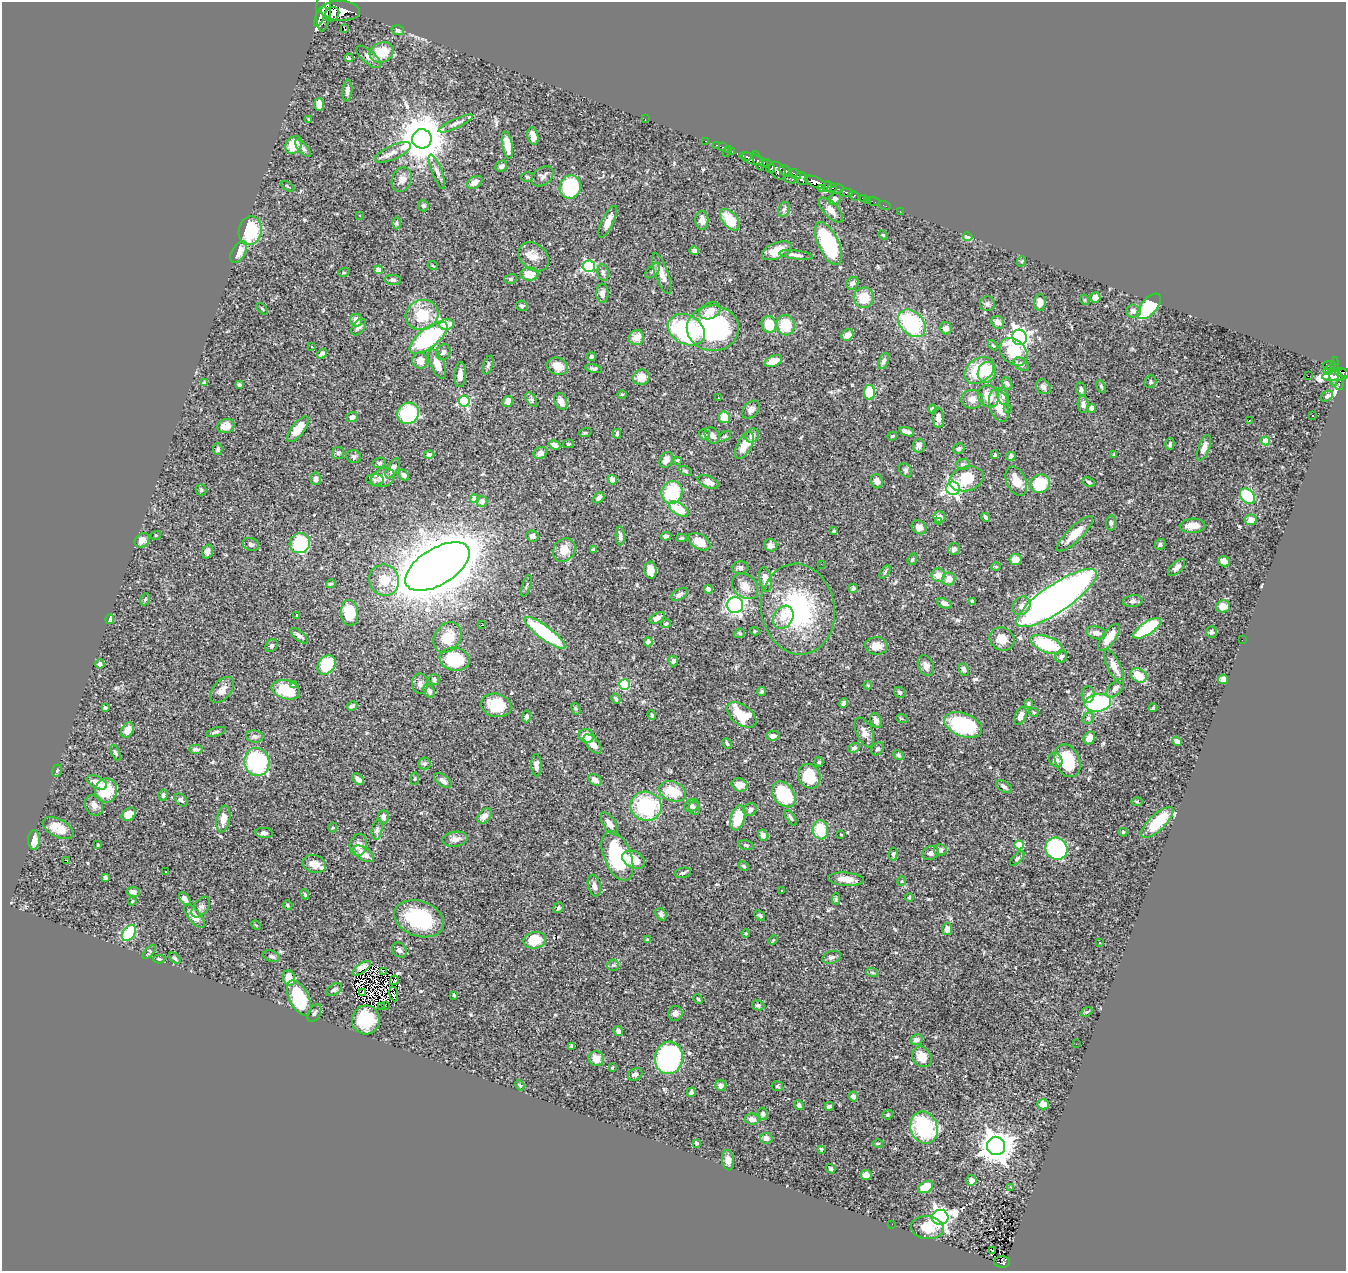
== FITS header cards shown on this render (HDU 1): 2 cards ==
NAXIS1  =                 1344
NAXIS2  =                 1269

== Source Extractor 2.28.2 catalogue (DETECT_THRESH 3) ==
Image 1344 x 1269 px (HDU 1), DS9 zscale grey, 1 PNG px = 1 image px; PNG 1348 x 1273 px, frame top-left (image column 1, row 1269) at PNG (2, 2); each listed source drawn as its Kron ellipse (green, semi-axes under 4 px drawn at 4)
Background 0.699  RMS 0.023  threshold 0.0698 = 3 sigma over >= 5 px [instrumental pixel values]
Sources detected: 522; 2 with non-positive FLUX_AUTO (blend fragments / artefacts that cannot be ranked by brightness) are neither listed nor drawn; of the other 520, the 500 brightest by FLUX_AUTO listed and drawn (20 fainter detections omitted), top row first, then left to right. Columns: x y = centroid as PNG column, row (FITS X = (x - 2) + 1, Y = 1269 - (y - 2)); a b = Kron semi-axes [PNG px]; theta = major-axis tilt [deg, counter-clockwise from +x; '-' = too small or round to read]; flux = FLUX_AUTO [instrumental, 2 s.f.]
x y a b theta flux
324 8 24 7 86 1600
340 11 19 10 -3 2100
332 14 8 6 43 800
320 16 11 3 66 520
344 28 2 2 - 1.6
398 30 6 4 -18 3.3
382 52 12 9 25 38
368 57 15 6 -41 8
349 58 4 4 - 2
347 91 11 5 85 5.5
319 104 6 5 - 14
309 119 3 3 - 1.4
645 119 2 2 - 65
456 123 18 5 25 8.5
533 136 9 5 -79 11
422 139 10 9 - 6200
706 141 3 2 - 14
294 145 9 7 57 27
507 145 14 5 -79 22
716 145 3 2 - 17
722 147 4 3 - 20
303 148 11 4 -48 3.7
728 149 2 2 - 7.2
393 152 19 7 25 11
726 152 3 2 - 8.6
732 152 3 2 - 10
747 157 5 3 - 170
751 159 12 5 -18 570
758 161 10 4 -67 150
763 162 4 3 - 150
767 164 4 4 - 130
501 166 6 5 - 4.3
771 169 4 3 - 94
777 171 10 7 -53 280
786 171 7 5 -39 460
437 172 18 5 -68 6.5
795 174 6 4 -29 200
543 176 12 8 37 6.6
527 177 6 5 - 2.1
790 179 7 3 -6 100
801 179 6 6 - 510
402 180 12 9 68 11
475 182 8 5 32 9.2
815 182 11 5 -24 1000
288 186 7 2 -31 1.5
570 187 12 10 72 110
827 187 5 3 - 230
832 188 5 3 - 160
821 189 3 3 - 68
837 189 6 4 14 160
846 193 6 4 -10 150
854 196 6 3 -37 110
863 198 3 3 - 27
835 199 7 5 41 5.1
867 200 2 2 - 7.5
874 202 6 2 -19 8.3
423 206 5 5 - 3.8
885 206 6 2 -18 13
784 209 8 5 67 4
831 210 16 7 -47 12
900 211 2 2 - 6.1
359 215 3 2 - 1.9
702 220 9 6 -88 11
730 220 13 7 -51 45
608 222 17 6 64 16
397 223 6 4 -90 2.5
250 231 14 11 81 76
883 235 5 3 - 1.7
968 237 5 4 - 24
828 243 23 10 -65 150
694 251 5 4 - 5.2
777 251 16 8 22 23
239 252 12 6 59 15
796 255 17 4 -7 7
534 257 16 13 -40 18
1022 261 5 3 - 1.6
433 266 5 3 - 1.4
589 266 6 6 - 180
379 270 4 4 - 16
653 271 9 5 46 3.8
344 272 6 3 19 1.4
603 273 8 5 -79 3.5
529 274 9 6 2 23
662 274 21 6 -70 15
510 279 6 5 - 2.9
393 280 8 5 -4 3.4
852 283 7 5 49 4.7
602 293 9 6 89 6.8
1095 297 5 5 - 9.2
864 298 10 10 - 32
1085 300 5 3 - 1.6
1040 302 8 5 89 11
987 304 7 7 - 4.5
522 306 6 5 - 3.2
1149 306 15 7 49 100
262 309 7 2 -45 1.6
710 311 11 8 25 16
1133 311 7 6 - 7.5
422 315 17 15 24 48
356 320 6 6 - 13
998 322 7 6 - 8.8
912 323 16 11 -45 120
447 324 7 5 9 33
769 324 8 7 - 35
786 325 10 9 - 42
359 327 9 5 51 6.7
713 328 26 22 -2 190
946 328 6 6 - 8
686 330 19 14 -28 200
847 335 6 5 - 11
1019 337 8 7 - 590
428 338 23 9 38 190
637 338 8 7 - 18
993 345 6 3 -46 1.8
312 346 3 3 - 3.3
443 352 8 6 60 5.1
1014 352 16 11 -43 57
322 354 5 3 - 6.2
591 357 4 4 - 2.6
420 361 8 8 - 12
773 361 9 5 20 21
883 361 8 5 68 5.5
437 364 15 7 -67 19
1021 364 8 5 -37 4.8
488 365 9 4 73 3.5
1329 365 6 4 12 150
557 366 10 8 -22 18
594 368 8 4 -11 3.9
1334 368 4 3 - 96
979 370 16 11 36 68
1328 370 5 4 - 22
987 372 10 9 - 24
1334 372 15 4 86 53
1342 372 7 2 -16 120
460 374 12 5 88 10
1337 375 15 5 9 220
1308 376 2 2 - 310
641 377 8 7 - 16
1336 379 11 6 -70 250
204 382 4 3 - 1.6
1150 382 6 5 - 2.7
1007 383 7 4 -61 4.3
239 385 4 3 - 3.1
1101 386 6 4 -64 2.3
1043 387 8 6 -44 5.2
1081 389 7 5 -75 4.5
869 392 7 5 -90 37
622 394 4 3 - 1.4
988 396 12 10 -53 19
1003 396 9 5 -83 4.4
1327 396 7 4 35 4.2
718 398 3 2 - 2
531 399 8 5 -58 3.5
972 399 11 9 -2 10
464 401 6 5 - 150
508 401 5 5 - 7.9
561 401 9 6 -68 12
1083 404 9 5 -88 6.1
999 405 17 9 -76 29
1007 408 3 2 - 2.1
1091 408 4 4 - 5.2
932 409 4 4 - 4.2
751 410 10 7 46 6.9
408 413 11 10 - 87
1312 416 2 2 - 1.5
352 417 6 5 - 4.6
724 417 6 5 - 28
938 418 10 6 -84 9.3
1249 420 2 2 - 1.5
226 426 8 7 - 12
298 429 15 6 53 28
907 432 8 4 -18 8.2
585 433 6 4 18 1.6
617 434 5 3 - 2.4
704 434 5 5 - 2.6
712 435 9 7 -56 5.9
752 435 7 6 - 7.8
725 436 7 4 30 2.2
892 436 5 3 - 1.6
1265 441 4 4 - 37
568 444 5 4 - 2.2
1170 444 6 4 76 3.4
555 445 6 4 -24 8.5
744 445 15 7 62 25
919 446 7 6 - 6.4
1204 448 13 5 69 11
218 449 6 4 -85 2.9
959 449 6 5 - 3.5
338 453 6 6 - 2.8
540 453 7 6 - 8.2
429 455 5 4 - 5.5
995 455 3 2 - 1.7
1114 455 3 3 - 1.9
354 456 7 6 - 4.2
1011 456 5 4 - 5.2
666 460 8 6 59 7.3
677 460 3 3 - 1.8
379 463 7 5 14 2.8
963 464 7 5 2 4.1
393 468 11 5 60 7.6
905 470 7 6 - 3.4
685 471 7 4 -28 2.5
404 475 6 4 -48 4
383 478 12 9 22 14
316 479 6 5 - 5.5
966 479 17 12 16 45
375 480 9 5 -3 4.6
612 480 5 4 - 11
877 481 7 6 - 6.7
1016 481 15 9 -65 19
708 482 11 6 -21 8.7
1089 482 6 3 -25 2.2
1040 484 10 9 - 73
953 488 7 6 - 410
201 490 5 5 - 2.2
672 492 12 10 71 78
1248 496 9 6 -46 99
598 498 6 4 39 4.6
474 499 4 4 - 15
482 501 5 5 - 8.2
679 509 11 6 -31 39
939 517 6 5 - 7.1
985 517 5 3 - 3
1251 520 6 5 - 14
938 522 3 2 - 1.6
1111 523 7 4 85 3.1
1192 526 13 7 3 20
919 527 8 6 -37 8.2
834 531 3 3 - 2.5
1075 534 24 7 44 25
156 535 5 3 - 1.6
532 536 6 5 - 5
620 536 9 4 -88 4.9
666 536 5 4 - 3.4
682 538 5 4 - 2.3
142 540 8 6 40 10
699 542 12 7 -31 22
300 543 10 10 - 99
251 544 8 6 -21 3.8
771 545 7 6 - 6.6
1160 545 5 5 - 3.3
954 549 6 6 - 4.4
564 550 12 10 53 22
593 550 3 3 - 2.5
207 552 7 5 69 5.3
912 559 6 4 69 2.2
1016 559 6 5 - 13
1224 561 6 5 - 10
821 564 2 2 - 2.8
437 566 36 18 32 7100
996 566 5 3 - 1.4
740 568 8 6 2 5.2
1176 568 10 5 43 7.2
650 570 9 6 -83 18
885 572 7 4 54 2.4
938 575 7 6 - 13
766 579 12 6 -79 16
949 579 6 6 - 14
384 580 16 14 -59 33
331 584 5 3 - 1.8
526 586 11 2 73 1.8
745 586 14 11 -43 14
853 588 5 4 - 2.8
708 589 4 4 - 14
679 594 9 5 29 4.5
1056 598 47 13 34 1200
145 599 6 4 68 2
1133 601 9 6 7 4.5
972 602 3 3 - 3.3
944 603 7 5 -22 5.8
735 605 8 8 - 300
1022 606 10 8 50 10
1223 606 7 6 - 15
798 609 45 36 -80 210
349 613 13 9 -86 36
297 615 3 3 - 2.4
783 617 12 9 57 18
657 618 8 5 30 6.2
110 619 4 4 - 9.6
666 624 5 4 - 2.7
482 625 3 2 - 1.8
1147 628 16 6 34 130
755 631 4 4 - 1.9
1211 632 6 5 - 2.9
545 633 25 6 -36 120
739 633 6 4 20 2.3
1096 633 10 6 -14 8.8
299 636 10 4 -41 5
447 637 16 13 54 32
1109 637 16 6 54 22
1002 639 13 11 -31 18
1242 640 2 2 - 37
648 642 4 4 - 12
1047 644 17 8 -21 91
271 646 7 5 43 3.6
876 646 11 9 -3 15
1061 656 6 5 - 5.3
455 659 15 11 -10 76
673 661 5 5 - 3.8
100 664 5 4 - 3.3
326 665 10 8 51 57
926 666 11 7 -66 7.9
1114 667 18 6 -64 12
964 670 6 4 -64 5
1139 675 9 6 -31 25
434 679 5 5 - 2.8
1223 679 5 4 - 9.3
420 684 10 8 -89 6.8
624 684 5 5 - 120
293 685 4 4 - 3.5
868 685 4 3 - 1.8
1115 688 11 6 48 5.1
222 690 15 9 50 11
286 690 14 9 -16 47
429 691 7 5 -65 5.9
762 692 4 4 - 3
900 692 6 5 - 3.2
1088 695 8 6 85 4.8
616 699 5 4 - 2.7
843 703 5 4 - 3.4
1028 703 4 4 - 2.1
1098 703 13 8 11 150
496 705 15 11 -16 47
352 706 5 4 - 4.3
105 708 3 3 - 2.8
1153 708 4 3 - 2.1
576 709 6 4 -59 2
1034 712 5 3 - 1.5
652 715 5 4 - 2.2
741 715 17 9 -36 51
527 716 6 4 87 4.3
1020 716 9 5 66 11
1088 718 6 5 - 3.1
902 719 6 3 -19 1.5
876 720 8 5 -67 7.4
963 725 20 11 -20 120
127 730 8 5 62 14
216 732 10 3 17 2.9
864 732 16 8 -66 11
586 736 8 6 -16 19
773 736 7 4 7 5.5
255 737 8 6 -7 5.2
1089 738 7 5 57 12
1177 741 5 4 - 6
727 743 5 3 - 2.7
593 744 12 6 -48 11
854 748 6 4 17 3.7
196 749 7 4 0 4.8
878 749 7 5 54 3.7
115 753 8 4 -63 2.9
899 755 6 4 -40 2.7
1056 760 7 6 - 8.3
1068 761 17 12 -67 61
257 762 14 12 -77 160
819 762 5 4 - 2.8
424 763 6 6 - 3
536 765 11 5 -88 7.7
57 771 6 4 70 2.3
809 776 13 11 -61 46
358 779 7 4 -46 6.9
415 779 6 3 81 1.6
595 780 7 5 -36 10
443 781 10 5 -38 6.6
97 782 10 6 -27 11
740 785 8 6 -22 14
1004 787 9 5 -33 4.3
106 790 12 11 - 48
672 791 14 9 -20 40
784 794 14 10 -52 70
163 795 5 4 - 3.8
181 800 7 5 -44 4
1137 802 5 3 - 1.6
94 805 11 8 -64 8.1
646 806 15 14 - 130
691 806 7 6 - 4.5
694 808 7 5 -81 3.9
750 810 7 6 - 4.2
129 814 8 6 38 15
484 816 8 6 48 9.7
383 817 7 5 -89 5
738 818 13 7 74 43
791 818 9 3 -58 3
223 819 13 6 79 15
1157 822 21 8 43 62
609 824 13 6 -58 9.9
333 827 5 4 - 1.9
58 828 17 9 -28 21
377 830 10 5 80 3.8
820 830 9 7 -81 52
1123 832 4 4 - 1.8
264 833 9 5 -5 4.7
841 834 3 2 - 1.4
763 835 6 5 - 9.7
455 839 13 7 8 8
34 840 10 6 88 16
98 845 3 2 - 1.4
358 845 11 8 78 11
746 845 7 5 -12 2.8
1019 845 5 4 - 59
1056 849 11 10 - 190
940 850 6 5 - 8.3
931 853 8 6 28 6.7
364 854 11 6 -34 18
893 854 6 4 84 3.1
617 856 26 13 -68 120
1017 858 9 4 45 3.4
67 860 3 3 - 23
634 860 12 8 -27 22
314 864 12 9 -15 16
744 866 5 3 - 2.2
165 872 3 2 - 2.1
683 873 8 5 10 3.1
105 878 4 3 - 2.5
846 879 18 6 -4 16
902 881 5 3 - 1.4
594 886 11 6 -77 6.8
782 890 3 2 - 2.1
133 892 6 5 - 5.3
305 894 5 4 - 2.2
909 897 4 3 - 1.5
185 899 7 4 -52 6.9
836 899 5 4 - 2.2
132 901 4 3 - 1.5
288 905 5 4 - 1.7
201 907 12 7 53 5.8
558 908 5 5 - 2.6
661 914 7 5 -59 3.6
760 915 6 4 -43 2.5
194 916 14 6 -50 19
419 919 26 17 -19 120
256 925 5 4 - 1.6
947 929 6 5 - 10
129 933 9 6 54 78
746 933 4 4 - 1.7
535 940 11 8 12 46
647 940 4 3 - 1.8
773 940 5 3 - 1.4
1100 942 3 2 - 1.8
399 950 8 6 -44 5.3
149 952 8 4 49 2.7
271 956 8 5 -18 4.1
832 957 9 6 17 5.2
175 958 7 4 -46 3.3
159 959 5 4 - 2
613 965 6 5 - 2.6
362 968 11 4 36 6.5
383 971 3 3 - 1.9
872 972 6 3 -19 2.1
289 978 8 6 -71 24
394 980 5 3 - 2.2
334 990 8 5 30 4.1
362 993 2 2 - 1.6
394 994 7 3 -83 2.1
454 995 4 3 - 1.5
299 998 19 9 -63 85
698 999 5 3 - 1.5
385 1005 2 2 - 2
758 1005 6 5 - 2.9
381 1006 2 2 - 28
1087 1012 6 4 21 2.1
314 1013 10 5 60 4
675 1013 7 7 - 5.2
366 1020 14 14 - 58
618 1031 5 4 - 5.2
916 1040 6 5 - 6.4
1076 1044 2 2 - 3.1
571 1046 4 3 - 1.9
922 1057 11 9 -54 20
669 1058 16 14 84 300
596 1059 8 7 - 15
612 1068 3 2 - 1.4
635 1074 7 5 29 4.4
520 1085 5 4 - 2.2
721 1086 5 5 - 6.9
777 1086 6 5 - 2.3
691 1092 5 4 - 2.9
853 1096 5 4 - 6.3
1043 1104 5 5 - 21
799 1105 5 4 - 4
829 1106 4 3 - 3.4
763 1114 6 4 -77 2.4
888 1115 5 4 - 2.2
752 1119 7 5 -8 10
924 1127 16 13 -70 140
766 1138 6 5 - 6
696 1143 4 3 - 2.4
878 1143 5 3 - 1.6
996 1146 9 9 - 2300
821 1149 3 3 - 1.7
728 1160 10 6 -82 8.9
831 1169 5 4 - 2.8
866 1175 5 5 - 13
971 1180 5 5 - 8.2
926 1187 8 5 30 31
1011 1187 3 2 - 1.6
940 1217 8 7 - 740
892 1224 2 2 - 2
927 1228 16 11 -7 32
993 1251 3 2 - 2
1002 1262 8 5 0 79
At the frame edge (FLAGS 8, measured only in part): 1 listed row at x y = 324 8
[20 fainter detections neither listed nor drawn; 2 non-positive-flux detections neither listed nor drawn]